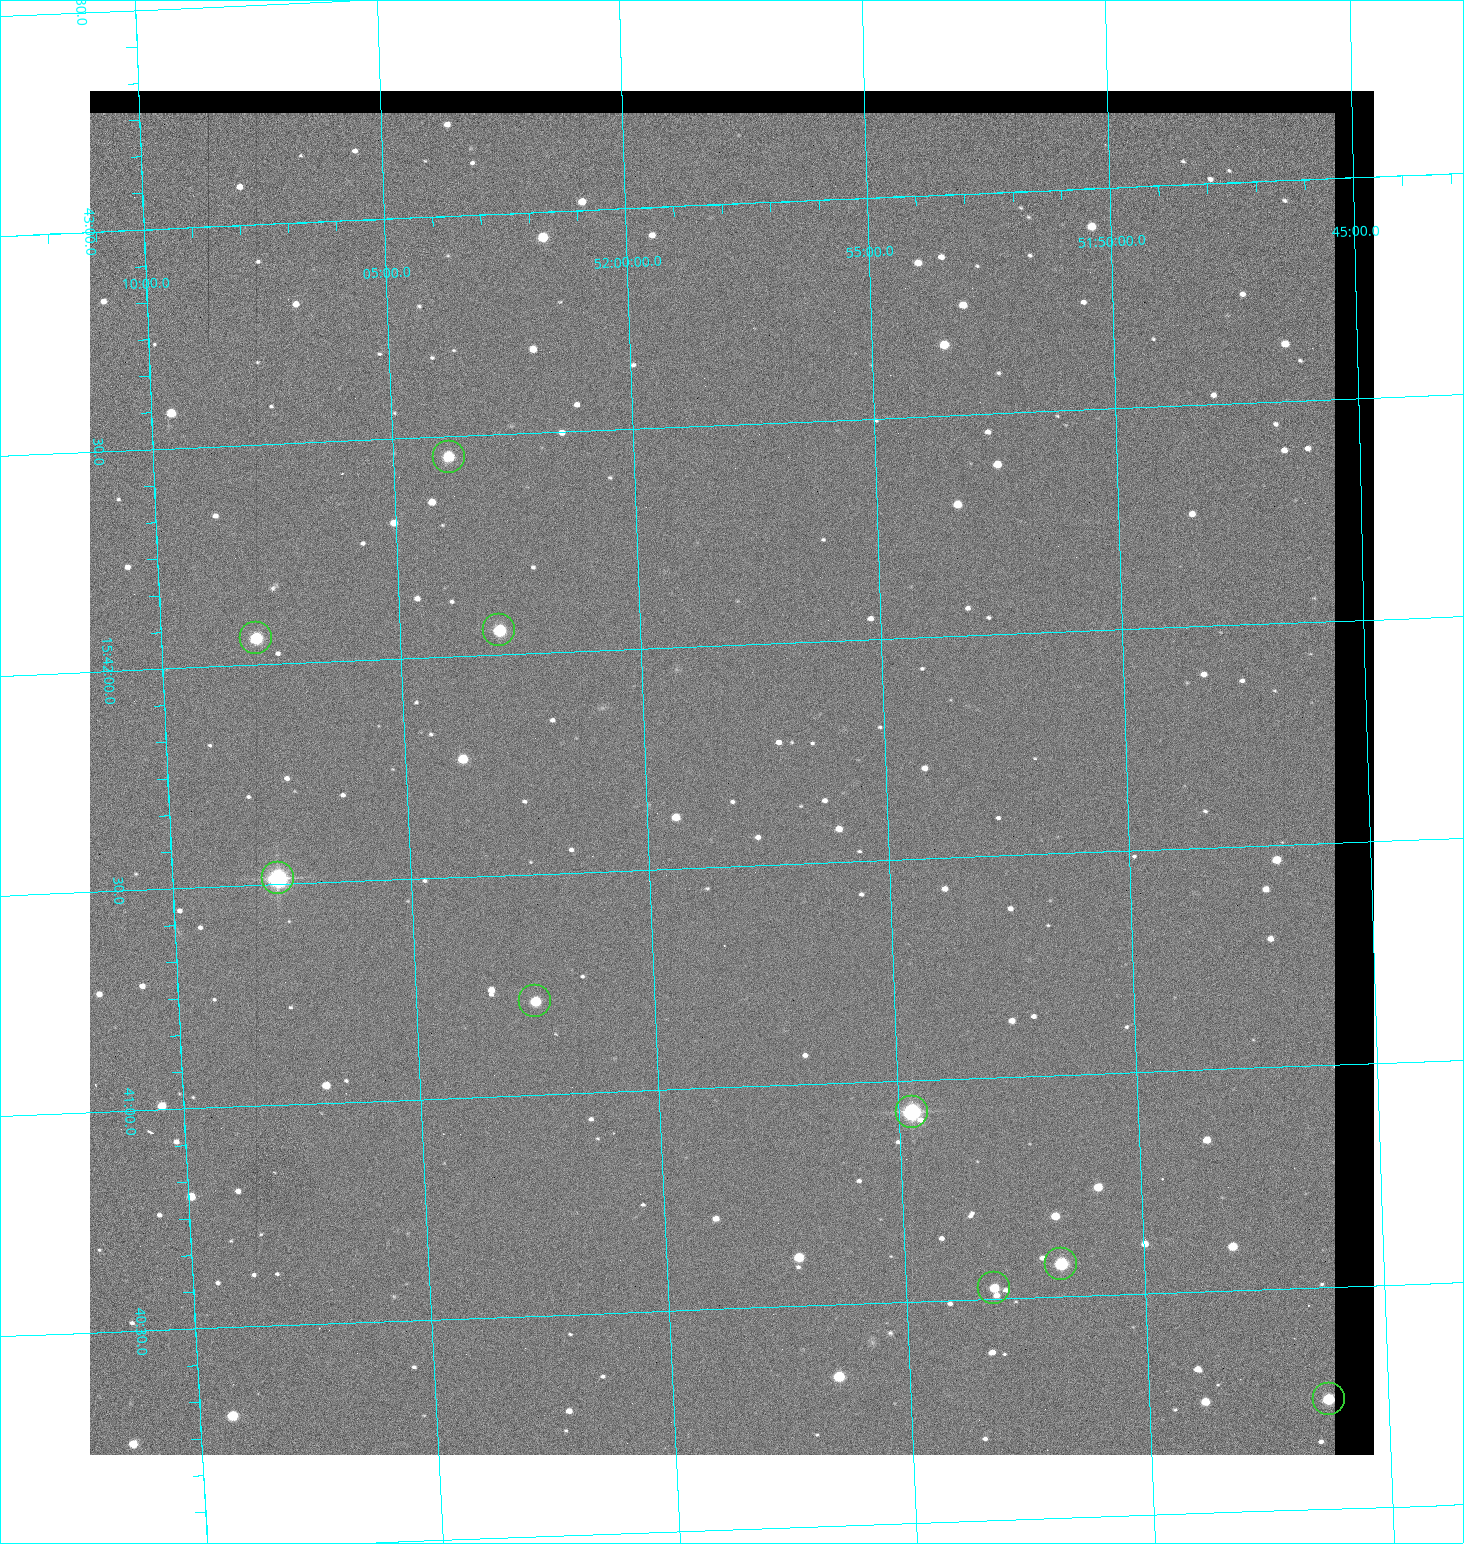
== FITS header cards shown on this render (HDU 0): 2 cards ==
NAXIS1  =                 1284 / length of data axis 1
NAXIS2  =                 1364 / length of data axis 2

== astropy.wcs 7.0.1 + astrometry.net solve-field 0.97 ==
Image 1284 x 1364 px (HDU 0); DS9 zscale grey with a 90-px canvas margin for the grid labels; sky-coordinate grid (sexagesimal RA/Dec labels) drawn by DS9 from the SOLVED WCS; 9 Tycho-2 reference stars matched to detected sources circled (green)
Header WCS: RA---TAN/DEC--TAN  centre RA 15:41:43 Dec +51:58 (235.43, +51.97 deg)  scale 1.26 arcsec/px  FOV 26.9' x 28.5'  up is +92 deg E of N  parity flipped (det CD > 0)
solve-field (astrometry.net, Tycho-2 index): VERIFIED the header's WCS against the Tycho-2 star catalogue (9 matches, 0 conflicts) and refined it, rather than solving blind
Solved WCS: RA---TAN-SIP/DEC--TAN-SIP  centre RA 15:41:43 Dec +51:58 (235.43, +51.97 deg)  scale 1.25 arcsec/px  FOV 26.8' x 28.5'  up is +92 deg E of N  parity flipped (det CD > 0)
The solver's refit moves the header's centre by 0.5 arcsec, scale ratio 0.9964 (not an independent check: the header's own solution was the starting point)
Tycho-2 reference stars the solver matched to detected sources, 9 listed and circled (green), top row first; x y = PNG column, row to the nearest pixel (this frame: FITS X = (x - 90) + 1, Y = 1364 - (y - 91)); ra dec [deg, ICRS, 3 dp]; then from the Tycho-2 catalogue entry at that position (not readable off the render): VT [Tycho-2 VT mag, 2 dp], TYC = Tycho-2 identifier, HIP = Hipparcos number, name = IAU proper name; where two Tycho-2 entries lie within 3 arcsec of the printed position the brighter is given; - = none
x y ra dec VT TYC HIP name
449 457 235.614 +52.064 11.61 3489-1132-1 - -
499 630 235.514 +52.049 11.19 3489-1407-1 - -
256 638 235.515 +52.133 11.12 3489-1380-1 - -
278 878 235.378 +52.130 9.31 3489-1322-1 76850 -
535 1001 235.303 +52.042 11.52 3489-958-1 - -
912 1112 235.232 +51.912 9.59 3489-824-1 - -
1061 1264 235.143 +51.862 10.97 3489-1016-1 - -
994 1288 235.131 +51.886 12.29 3489-908-1 - -
1329 1399 235.062 +51.771 11.53 3489-1453-1 - -